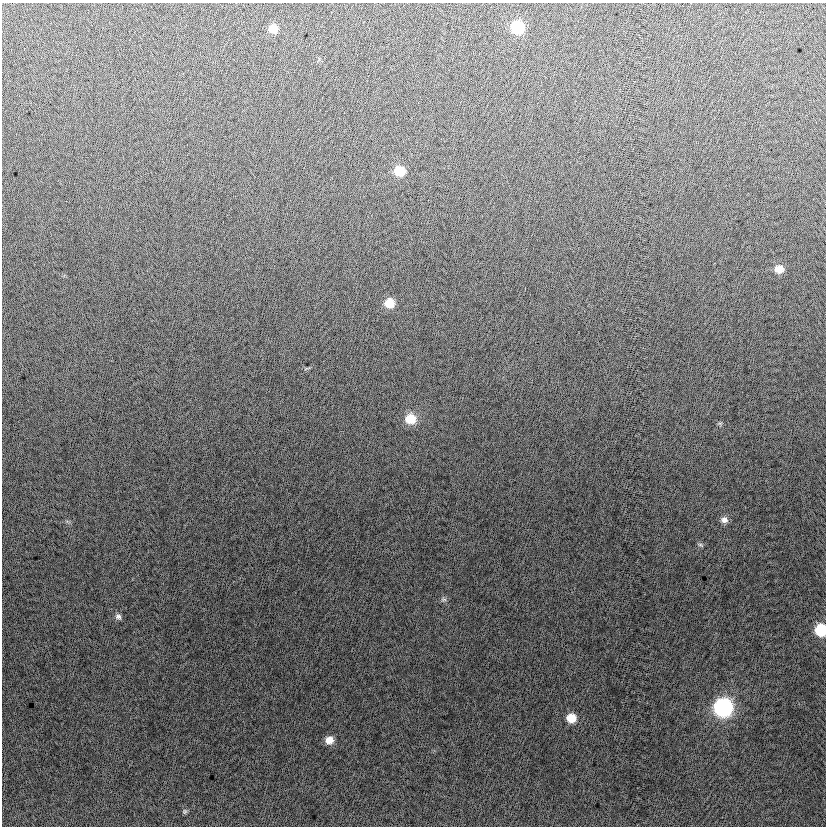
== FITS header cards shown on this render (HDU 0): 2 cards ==
NAXIS1  =                  824
NAXIS2  =                  824

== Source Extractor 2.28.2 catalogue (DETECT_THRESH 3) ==
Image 824 x 824 px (HDU 0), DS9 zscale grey, 1 PNG px = 1 image px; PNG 828 x 828 px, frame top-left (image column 1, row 824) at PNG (2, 3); no overlay
Background -1.02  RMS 13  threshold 37.9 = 3 sigma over >= 5 px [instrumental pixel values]
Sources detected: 16; all 16 listed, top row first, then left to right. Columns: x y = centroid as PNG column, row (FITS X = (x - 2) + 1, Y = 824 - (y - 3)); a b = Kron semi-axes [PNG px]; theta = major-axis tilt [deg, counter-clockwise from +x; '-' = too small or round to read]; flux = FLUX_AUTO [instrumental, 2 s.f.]
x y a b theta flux
517 27 9 9 - 45000
273 29 10 9 - 10000
399 171 9 9 - 20000
779 269 9 8 - 9300
389 303 9 9 - 15000
410 419 11 10 - 19000
720 423 7 4 17 1200
724 520 9 8 - 4600
701 545 8 4 -27 1600
443 599 8 5 -6 2000
118 616 9 7 -45 3000
821 630 9 8 - 38000
723 707 10 10 - 210000
571 718 9 8 - 15000
329 740 8 8 - 8900
185 811 7 6 - 1600
At the frame edge (FLAGS 8, measured only in part): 1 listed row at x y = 821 630